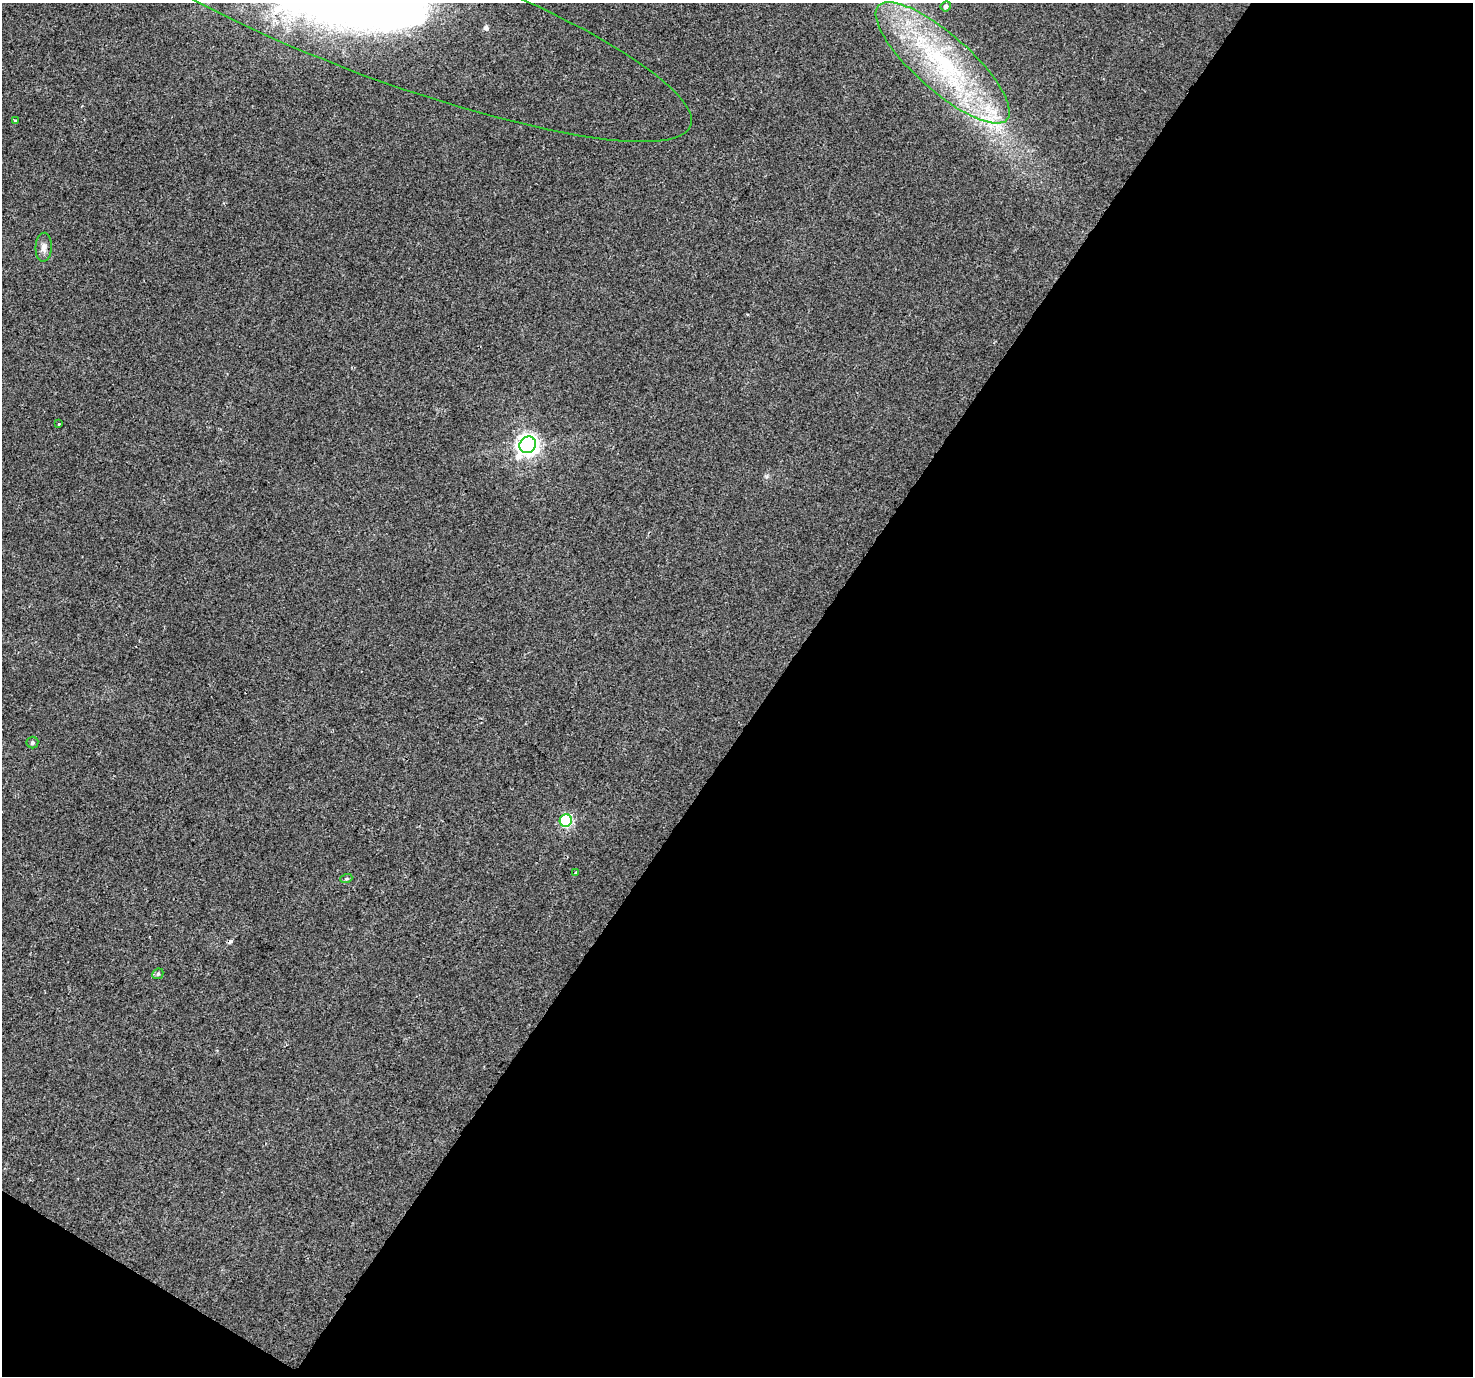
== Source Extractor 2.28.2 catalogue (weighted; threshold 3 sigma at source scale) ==
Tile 4 of 2 x 2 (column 2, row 2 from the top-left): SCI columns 1472-2942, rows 108-1481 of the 2944 x 2972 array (HDU 1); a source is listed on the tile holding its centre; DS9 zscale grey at full resolution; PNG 1475 x 1378 px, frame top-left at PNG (2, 3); each listed source drawn as its Kron ellipse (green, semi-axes under 4 px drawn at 4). Shown black and unused: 49% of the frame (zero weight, under 2 of 3 exposures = <1% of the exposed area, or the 3 px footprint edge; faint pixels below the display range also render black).
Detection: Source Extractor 2.28.2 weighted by HDU 2 'WHT'; one run over the whole footprint, this tile lists its part. Background 0.0104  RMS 0.0059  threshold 0.0268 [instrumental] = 3 sigma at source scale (4.5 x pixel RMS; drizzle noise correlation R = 1.50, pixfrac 1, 0.0396/0.0396 arcsec/px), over >= 5 px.
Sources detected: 16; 1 cosmic-ray / hot-pixel residue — neither listed nor drawn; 3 inside a brighter listed object's ellipse — not listed separately; the other 12 listed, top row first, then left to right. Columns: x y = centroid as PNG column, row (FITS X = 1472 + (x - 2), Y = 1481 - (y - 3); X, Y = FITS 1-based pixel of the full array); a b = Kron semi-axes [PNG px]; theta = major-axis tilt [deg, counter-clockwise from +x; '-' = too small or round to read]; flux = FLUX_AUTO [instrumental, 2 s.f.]
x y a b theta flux
946 6 5 5 - 1.7
386 13 325 66 -20 700
943 63 86 28 -41 100
15 121 3 3 - 0.79
44 247 14 8 88 3.2
59 424 3 3 - 3.6
528 445 9 8 - 390
32 742 6 6 - 1.1
566 820 6 6 - 73
575 873 3 3 - 0.93
346 879 6 4 18 0.75
158 974 6 5 - 0.94
Isophote crosses this tile's border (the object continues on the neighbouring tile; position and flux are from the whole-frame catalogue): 2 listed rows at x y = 386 13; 943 63